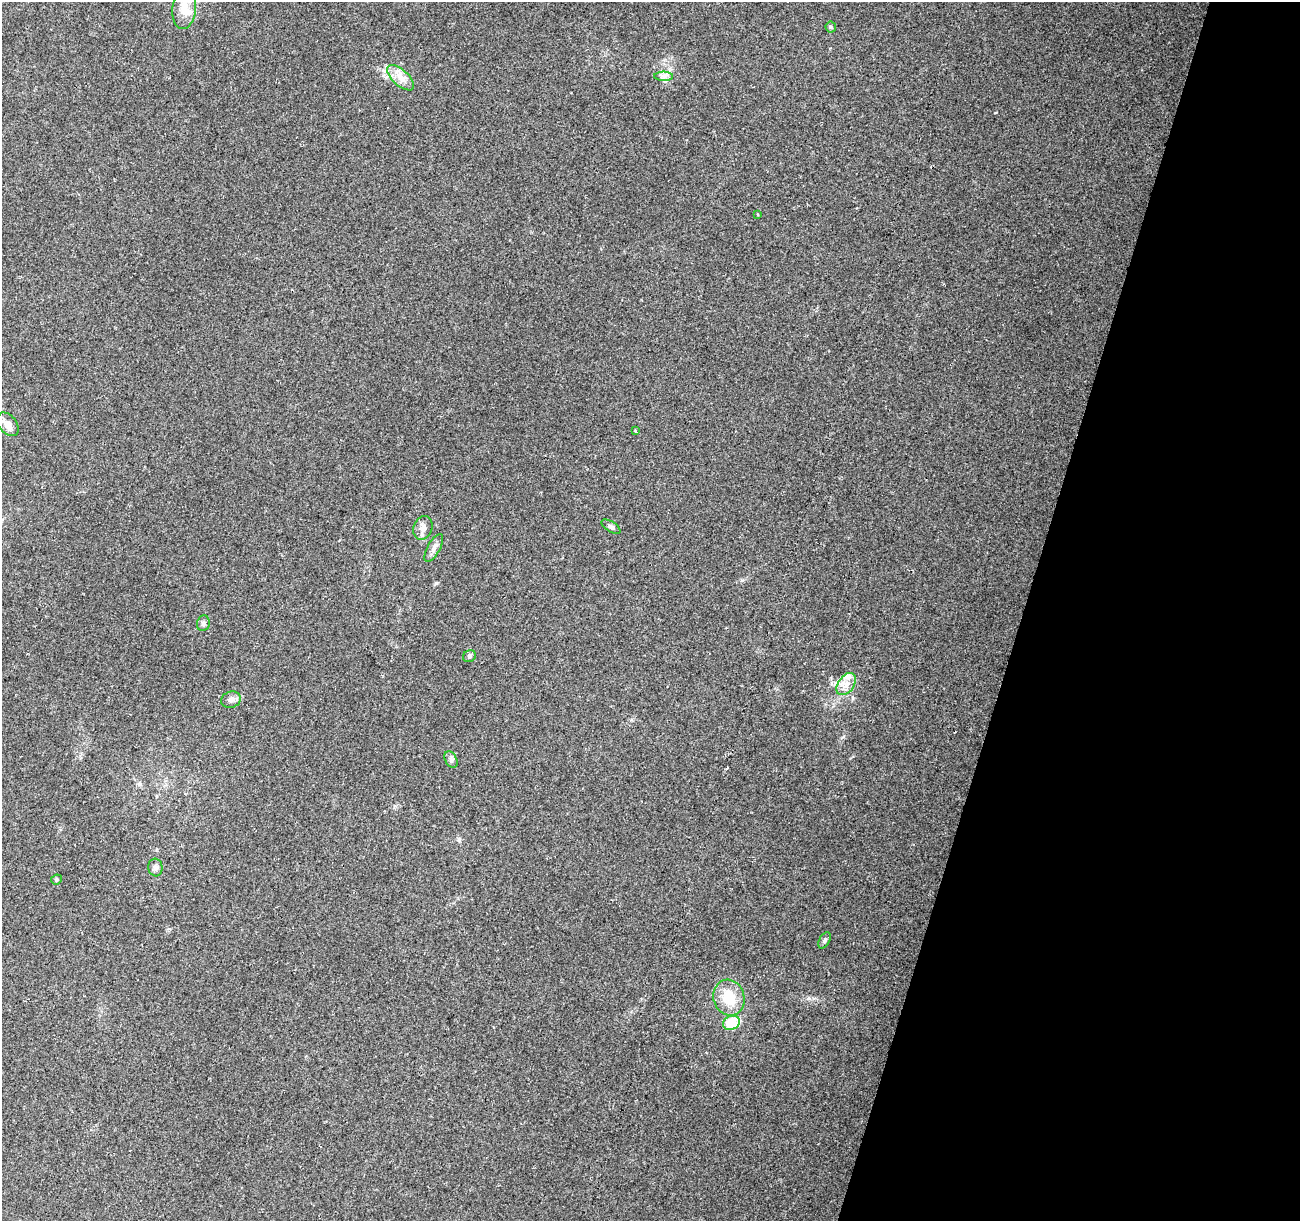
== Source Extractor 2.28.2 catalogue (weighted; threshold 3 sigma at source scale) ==
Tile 8 of 4 x 4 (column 4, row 2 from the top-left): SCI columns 3913-5210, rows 2751-3969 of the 5219 x 5440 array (HDU 1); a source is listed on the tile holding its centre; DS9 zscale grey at full resolution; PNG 1302 x 1223 px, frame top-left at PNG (2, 2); each listed source drawn as its Kron ellipse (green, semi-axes under 4 px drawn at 4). Shown black and unused: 21% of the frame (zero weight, under 2 of 3 exposures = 2% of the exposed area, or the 3 px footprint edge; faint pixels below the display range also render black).
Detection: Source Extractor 2.28.2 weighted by HDU 2 'WHT'; one run over the whole footprint, this tile lists its part. Background 0.227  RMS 0.014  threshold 0.0611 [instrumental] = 3 sigma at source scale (4.5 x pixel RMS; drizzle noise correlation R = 1.50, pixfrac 1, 0.0396/0.0396 arcsec/px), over >= 5 px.
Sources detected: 22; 1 inside a brighter object's white glare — neither listed nor drawn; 1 inside a brighter listed object's ellipse — not listed separately; the other 20 listed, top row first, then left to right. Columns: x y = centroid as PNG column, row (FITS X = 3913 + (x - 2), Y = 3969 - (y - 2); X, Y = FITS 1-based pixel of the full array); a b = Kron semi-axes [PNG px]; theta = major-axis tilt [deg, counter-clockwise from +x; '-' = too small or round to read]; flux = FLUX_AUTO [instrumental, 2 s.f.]
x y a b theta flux
184 8 21 11 84 21
831 27 5 5 - 1.9
663 76 9 5 0 4.3
401 78 16 8 -43 12
758 214 3 2 - 1.3
8 424 13 9 -50 11
635 431 3 3 - 1.2
611 527 11 5 -33 3.1
423 528 12 9 68 7.7
434 548 15 6 61 6.7
203 623 8 6 73 3.7
469 656 7 6 - 2.7
846 684 12 8 54 11
231 700 10 8 15 5.4
451 760 9 5 -63 3.5
155 867 9 7 -84 4.8
56 879 5 5 - 1.8
825 940 9 5 62 3
729 998 18 15 -73 35
731 1023 8 7 - 44
Isophote crosses this tile's border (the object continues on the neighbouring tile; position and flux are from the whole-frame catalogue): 1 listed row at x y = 184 8
Unlisted compact peaks at least as high as the median listed source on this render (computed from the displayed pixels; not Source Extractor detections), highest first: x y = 436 583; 809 998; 742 580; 459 840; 843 737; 995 113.